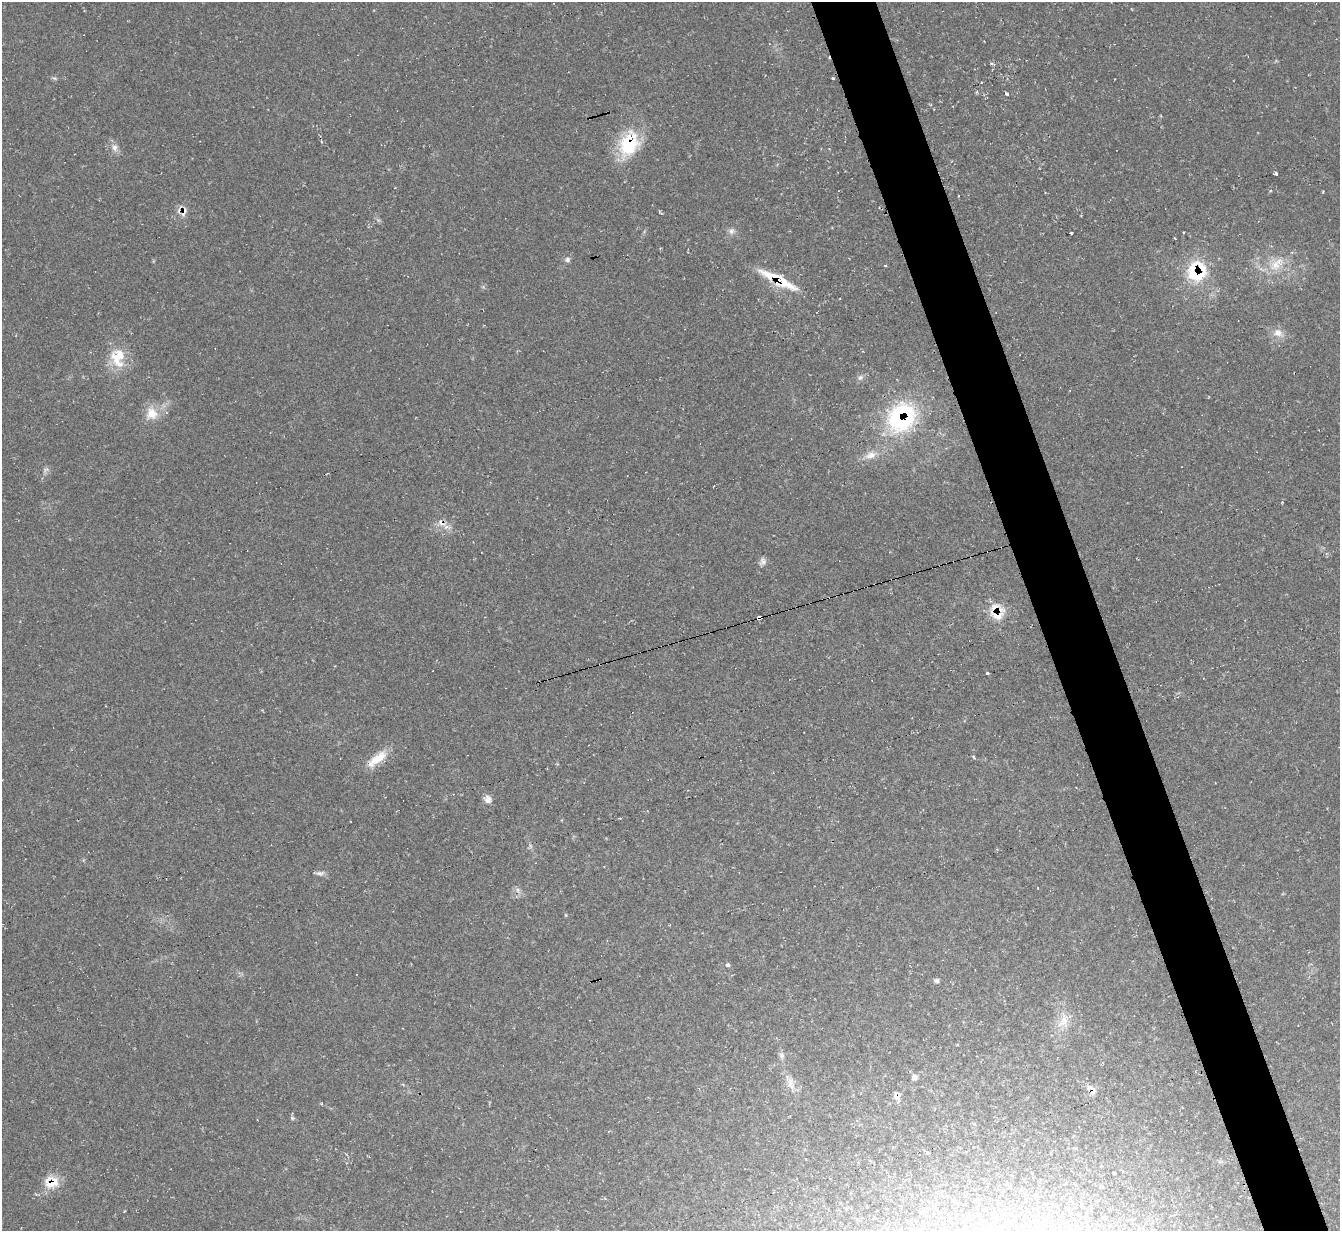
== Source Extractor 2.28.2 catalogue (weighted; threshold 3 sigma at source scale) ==
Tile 6 of 4 x 4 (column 2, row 2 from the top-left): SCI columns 1346-2683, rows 2738-3966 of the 5358 x 5342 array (HDU 1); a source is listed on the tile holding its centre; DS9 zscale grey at full resolution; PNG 1342 x 1233 px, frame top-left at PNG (2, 2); no overlay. Shown black and unused: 5% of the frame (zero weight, under 2 of 3 exposures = <1% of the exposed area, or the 3 px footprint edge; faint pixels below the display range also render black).
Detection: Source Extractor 2.28.2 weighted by HDU 2 'WHT'; one run over the whole footprint, this tile lists its part. Background 0.0474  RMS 0.0067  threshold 0.0302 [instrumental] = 3 sigma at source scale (4.5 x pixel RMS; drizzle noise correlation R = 1.50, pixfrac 1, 0.05/0.05 arcsec/px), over >= 5 px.
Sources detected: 49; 5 cosmic-ray / hot-pixel residue — not listed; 2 inside a brighter listed object's ellipse — not listed separately; the other 42 listed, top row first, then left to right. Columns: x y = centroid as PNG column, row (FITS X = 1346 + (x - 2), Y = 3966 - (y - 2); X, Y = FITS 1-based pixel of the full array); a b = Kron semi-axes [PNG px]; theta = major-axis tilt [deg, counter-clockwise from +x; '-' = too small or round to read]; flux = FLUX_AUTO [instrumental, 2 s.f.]
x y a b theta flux
54 78 7 4 -17 1
833 78 3 3 - 1.8
981 82 3 2 - 1.1
1007 94 3 3 - 2.7
629 144 33 24 66 34
115 148 9 8 - 3.4
1276 173 3 3 - 20
184 211 15 6 71 4.8
731 231 8 8 - 2.5
1071 233 3 3 - 4.6
1292 252 5 4 - 0.88
567 259 7 6 - 1.9
1275 265 17 12 60 10
1196 273 29 23 -49 34
778 280 51 11 -28 24
1278 333 12 11 - 5.5
120 356 28 19 -12 16
860 377 8 6 48 1.9
151 413 16 15 - 11
901 417 39 32 47 72
871 455 15 9 21 6.1
46 470 8 5 44 1.6
441 523 13 8 -48 5
763 561 10 8 53 2.6
997 615 28 19 -74 15
760 617 4 3 - 27
600 664 3 2 - 0.7
988 674 3 3 - 6.3
377 759 31 10 38 12
488 799 11 10 - 3.7
320 873 12 5 0 2.2
566 915 5 3 - 0.61
728 965 5 5 - 1.4
937 980 7 5 -11 1.5
1063 1021 20 12 61 9.5
782 1055 8 7 - 2
914 1077 7 6 - 2.3
791 1083 17 8 89 5.2
1092 1089 17 8 -56 3.9
897 1096 9 7 -72 3.4
292 1118 7 4 -45 1
52 1182 20 16 15 12
Overlapping masked pixels (flux is a lower limit): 12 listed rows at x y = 629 144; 184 211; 1196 273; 778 280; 901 417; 441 523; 997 615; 760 617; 600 664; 1092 1089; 897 1096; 52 1182